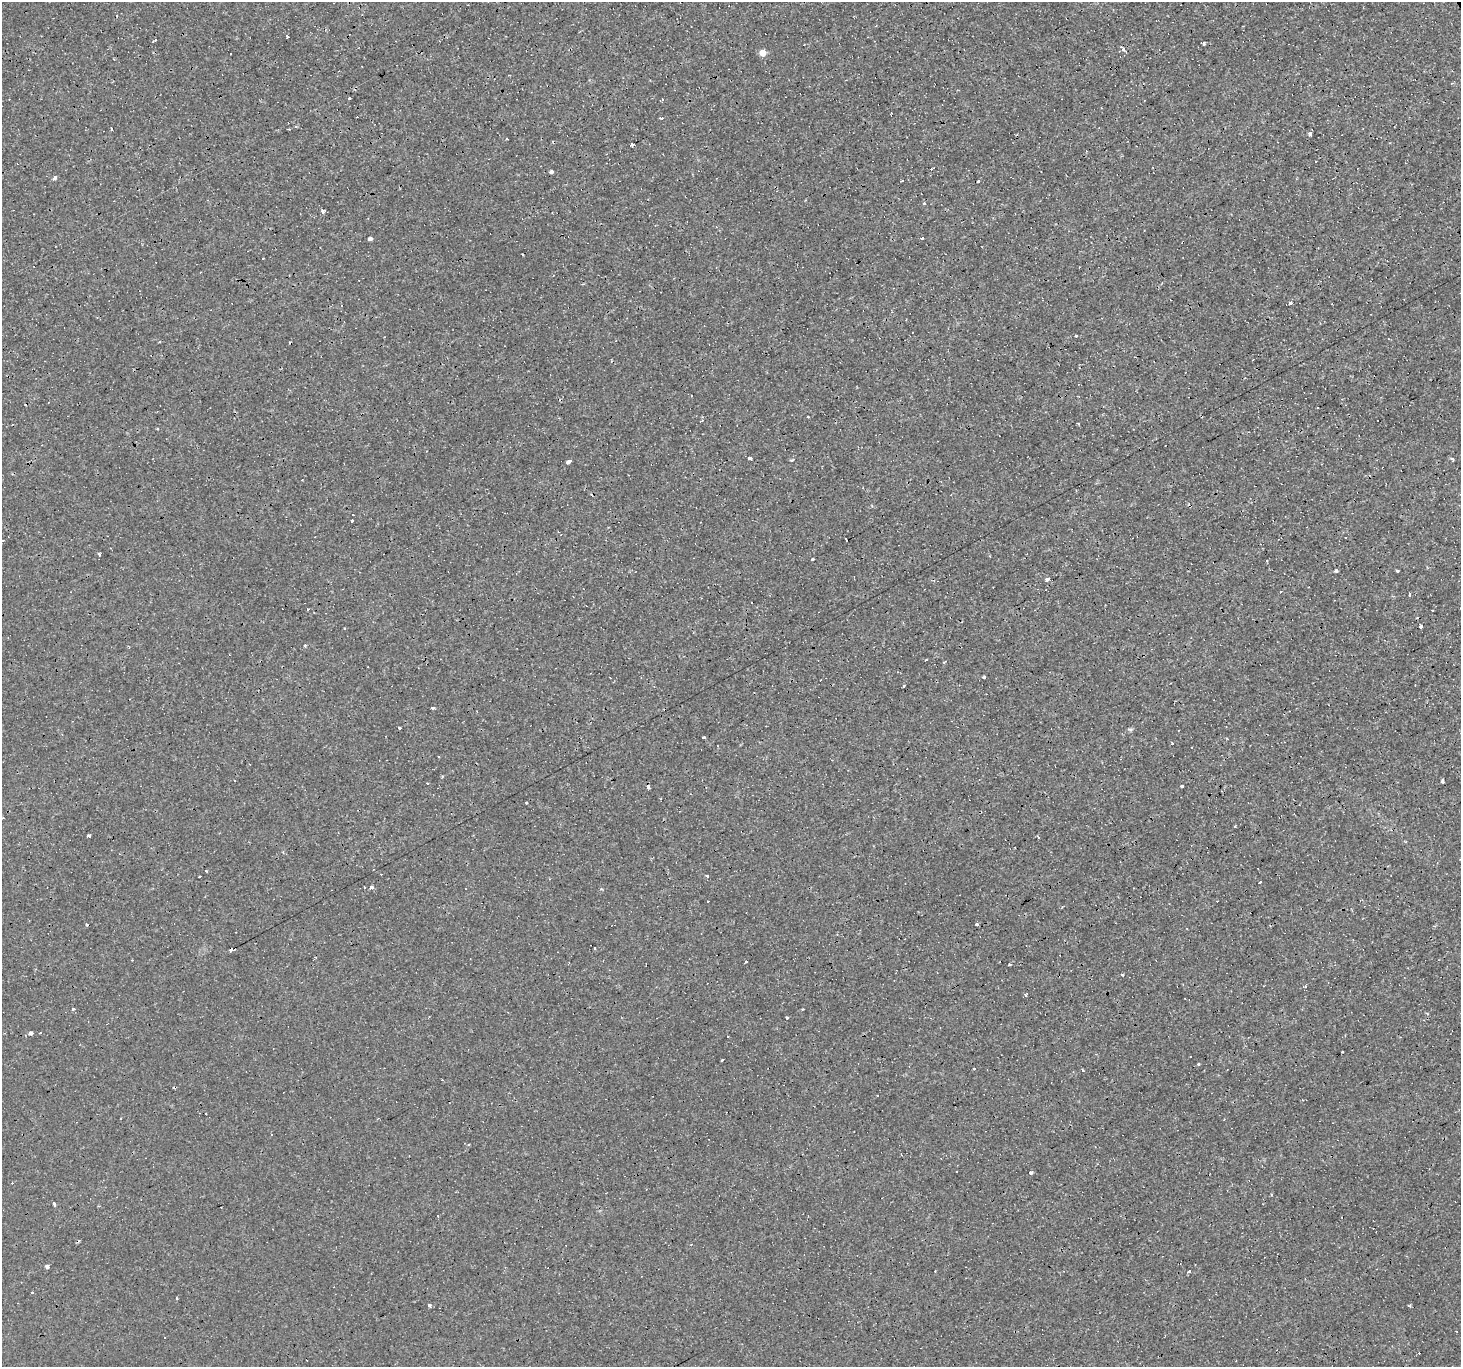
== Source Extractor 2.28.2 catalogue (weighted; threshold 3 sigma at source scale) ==
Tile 10 of 4 x 4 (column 2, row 3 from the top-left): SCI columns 1460-2918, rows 1472-2836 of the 5836 x 5734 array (HDU 1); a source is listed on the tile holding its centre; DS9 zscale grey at full resolution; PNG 1463 x 1369 px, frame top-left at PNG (2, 2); no overlay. Shown black and unused: <1% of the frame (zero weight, under 3 of 4 exposures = <1% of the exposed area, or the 3 px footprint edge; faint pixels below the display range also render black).
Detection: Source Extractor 2.28.2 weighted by HDU 2 'WHT'; one run over the whole footprint, this tile lists its part. Background 8.11e-04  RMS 8.8e-04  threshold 0.00394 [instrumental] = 3 sigma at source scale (4.5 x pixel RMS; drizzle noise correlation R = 1.50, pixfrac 1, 0.0396/0.0396 arcsec/px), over >= 5 px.
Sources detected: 134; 51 cosmic-ray / hot-pixel residue — not listed; the other 83 listed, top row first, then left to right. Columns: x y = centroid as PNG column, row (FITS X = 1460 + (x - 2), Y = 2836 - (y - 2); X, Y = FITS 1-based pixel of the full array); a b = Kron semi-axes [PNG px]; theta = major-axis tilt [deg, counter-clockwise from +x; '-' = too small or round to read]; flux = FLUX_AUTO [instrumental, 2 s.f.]
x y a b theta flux
287 36 3 3 - 4.7
155 40 3 3 - 1.9
1203 43 3 3 - 0.53
1123 49 4 3 - 1.7
763 53 5 5 - 1
114 59 2 2 - 0.057
349 98 3 3 - 0.95
660 118 4 3 - 0.24
112 129 3 3 - 1.6
1310 134 3 3 - 0.59
632 144 3 3 - 0.28
552 171 4 3 - 1.2
54 178 5 3 - 0.48
978 181 3 3 - 0.24
924 203 4 3 - 0.21
323 211 4 3 - 0.28
922 238 3 3 - 0.45
369 239 4 3 - 0.58
522 254 3 2 - 0.084
263 259 3 2 - 0.087
1291 303 3 3 - 3.4
1076 336 2 2 - 0.077
691 395 3 3 - 0.69
1317 408 3 2 - 0.14
808 417 3 2 - 0.062
1078 423 3 2 - 0.087
750 458 3 3 - 1.4
1452 459 3 3 - 0.39
792 460 4 3 - 0.11
569 461 4 3 - 2.1
872 506 4 4 - 0.078
352 521 3 3 - 0.59
846 540 3 3 - 11
2 541 3 3 - 0.091
99 553 4 3 - 0.43
812 559 3 3 - 4.9
1336 571 3 3 - 0.19
1398 571 3 3 - 0.8
1048 579 5 3 - 0.4
1420 626 3 3 - 0.75
344 628 3 3 - 0.4
305 645 4 3 - 1.5
983 677 3 3 - 0.23
904 685 3 3 - 0.36
433 708 4 3 - 0.69
399 728 3 3 - 0.8
1130 729 7 4 -1 0.14
703 737 3 3 - 0.42
1172 743 3 3 - 0.35
235 780 2 2 - 0.099
1442 781 4 3 - 0.23
1182 786 4 3 - 0.19
527 802 3 3 - 0.077
3 818 3 2 - 0.078
1235 826 3 2 - 0.11
89 836 3 3 - 1
206 871 3 2 - 0.16
199 876 3 3 - 0.44
1260 882 3 3 - 0.69
371 887 3 3 - 0.45
977 924 3 3 - 1.3
595 948 3 3 - 0.3
230 950 3 3 - 4.4
1010 965 3 3 - 0.15
1122 974 3 3 - 0.54
1025 994 3 3 - 0.21
73 1009 3 3 - 0.18
787 1018 4 3 - 0.51
31 1033 4 3 - 0.66
40 1033 2 2 - 0.053
722 1060 3 3 - 0.47
1198 1064 3 3 - 0.16
974 1068 3 3 - 0.33
877 1095 3 3 - 0.34
1031 1173 3 3 - 1.2
54 1204 3 3 - 1.8
47 1266 3 3 - 3.9
1190 1271 3 3 - 1.7
429 1305 4 3 - 0.45
1409 1305 5 3 - 0.13
1457 1331 3 2 - 0.074
1165 1335 3 2 - 0.06
164 1337 3 3 - 0.57
Isophote crosses this tile's border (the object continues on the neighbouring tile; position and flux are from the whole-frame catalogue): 1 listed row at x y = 2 541